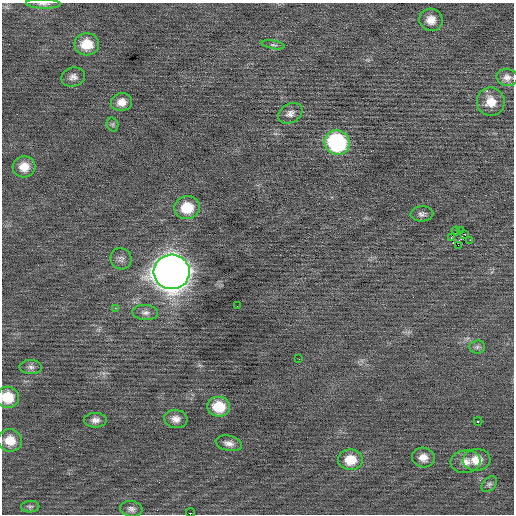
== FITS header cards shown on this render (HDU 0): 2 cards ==
NAXIS1  =                  512 / Axis length
NAXIS2  =                  512 / Axis length

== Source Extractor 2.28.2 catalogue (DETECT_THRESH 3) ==
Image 512 x 512 px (HDU 0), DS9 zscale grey, 1 PNG px = 1 image px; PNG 516 x 516 px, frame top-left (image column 1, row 512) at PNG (2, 3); each listed source drawn as its Kron ellipse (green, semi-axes under 4 px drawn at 4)
Background 0.013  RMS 0.75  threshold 2.25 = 3 sigma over >= 5 px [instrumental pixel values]
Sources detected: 43; all 43 listed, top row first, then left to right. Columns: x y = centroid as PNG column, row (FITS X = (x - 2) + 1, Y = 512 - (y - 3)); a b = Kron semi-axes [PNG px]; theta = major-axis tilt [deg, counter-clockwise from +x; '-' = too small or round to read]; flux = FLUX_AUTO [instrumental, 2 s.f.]
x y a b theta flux
43 4 17 4 -2 200
431 20 12 11 - 510
87 44 12 11 - 1000
273 45 12 4 -10 110
73 77 12 9 12 280
507 77 10 8 -8 290
122 102 10 9 - 440
491 102 14 14 - 800
290 113 13 9 29 300
112 124 7 5 -73 110
337 142 13 12 - 6300
24 167 11 10 - 630
187 208 12 11 - 1400
422 214 11 7 3 200
456 231 4 2 - 140
460 231 2 2 - 820
465 235 2 2 - 400
451 238 4 3 - 980
470 240 2 2 - 330
458 245 2 2 - 160
121 259 11 10 - 230
172 272 18 17 - 78000
237 306 2 2 - 22
115 308 3 3 - 55
145 312 13 7 -4 250
477 347 8 6 4 140
299 359 2 2 - 35
31 367 11 7 -2 200
8 397 11 10 - 1100
219 407 11 10 - 1200
176 419 11 9 -8 350
95 420 11 7 1 270
478 421 4 3 - 850
10 440 12 11 - 810
229 443 13 7 -13 300
423 457 11 10 - 440
350 460 12 10 1 1000
477 460 14 11 3 760
466 462 15 11 7 490
489 484 9 6 44 130
30 507 9 5 3 130
131 509 11 8 -9 220
190 512 4 2 - 130
At the frame edge (FLAGS 8, measured only in part): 3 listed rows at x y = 43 4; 8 397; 190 512